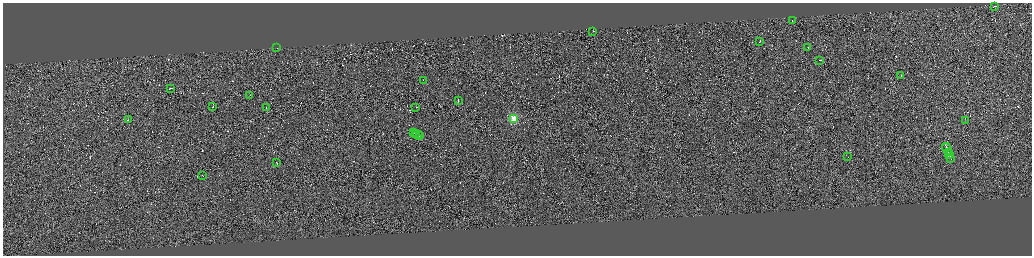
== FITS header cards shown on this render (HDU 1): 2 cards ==
NAXIS1  =                 4117
NAXIS2  =                 1014

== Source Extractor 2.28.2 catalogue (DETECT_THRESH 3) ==
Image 4117 x 1014 px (HDU 1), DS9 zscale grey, zoomed out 1/4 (1 PNG px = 4 x 4 image px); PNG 1034 x 258 px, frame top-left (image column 3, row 1012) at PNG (3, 3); each listed source drawn as its Kron ellipse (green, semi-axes under 4 px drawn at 4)
Background 0.024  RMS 2.9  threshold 8.74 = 3 sigma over >= 5 px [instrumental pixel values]
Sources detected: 690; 660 cannot appear on this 1/4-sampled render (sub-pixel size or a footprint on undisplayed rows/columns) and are neither listed nor drawn; the other 30 listed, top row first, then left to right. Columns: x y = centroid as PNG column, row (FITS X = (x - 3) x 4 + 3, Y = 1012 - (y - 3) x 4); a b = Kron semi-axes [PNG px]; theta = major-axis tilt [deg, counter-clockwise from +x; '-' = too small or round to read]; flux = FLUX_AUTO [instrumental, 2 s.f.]
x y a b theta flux
994 6 3 1 - 13000
792 21 3 1 - 9100
593 31 2 1 - 11000
760 42 2 1 - 5500
276 48 2 1 - 14000
808 48 2 1 - 4500
820 60 2 1 - 18000
901 75 2 1 - 8500
423 80 2 1 - 4900
171 88 4 1 - 16000
250 96 2 1 - 6400
458 100 2 1 - 16000
213 107 2 1 - 26000
416 107 2 1 - 7200
266 108 2 1 - 7000
514 118 2 2 - 100000
128 120 2 1 - 9800
965 121 2 1 - 4400
414 133 3 1 - 14000
415 133 2 1 - 9100
418 135 5 1 - 20000
419 135 2 1 - 8800
946 147 4 1 - 17000
947 149 6 1 -66 19000
948 152 2 1 - 14000
949 154 4 1 - 17000
847 157 2 1 - 7200
951 158 3 1 - 11000
277 163 3 1 - 11000
202 175 2 1 - 8200
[660 sub-pixel or undisplayed-footprint detections neither listed nor drawn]